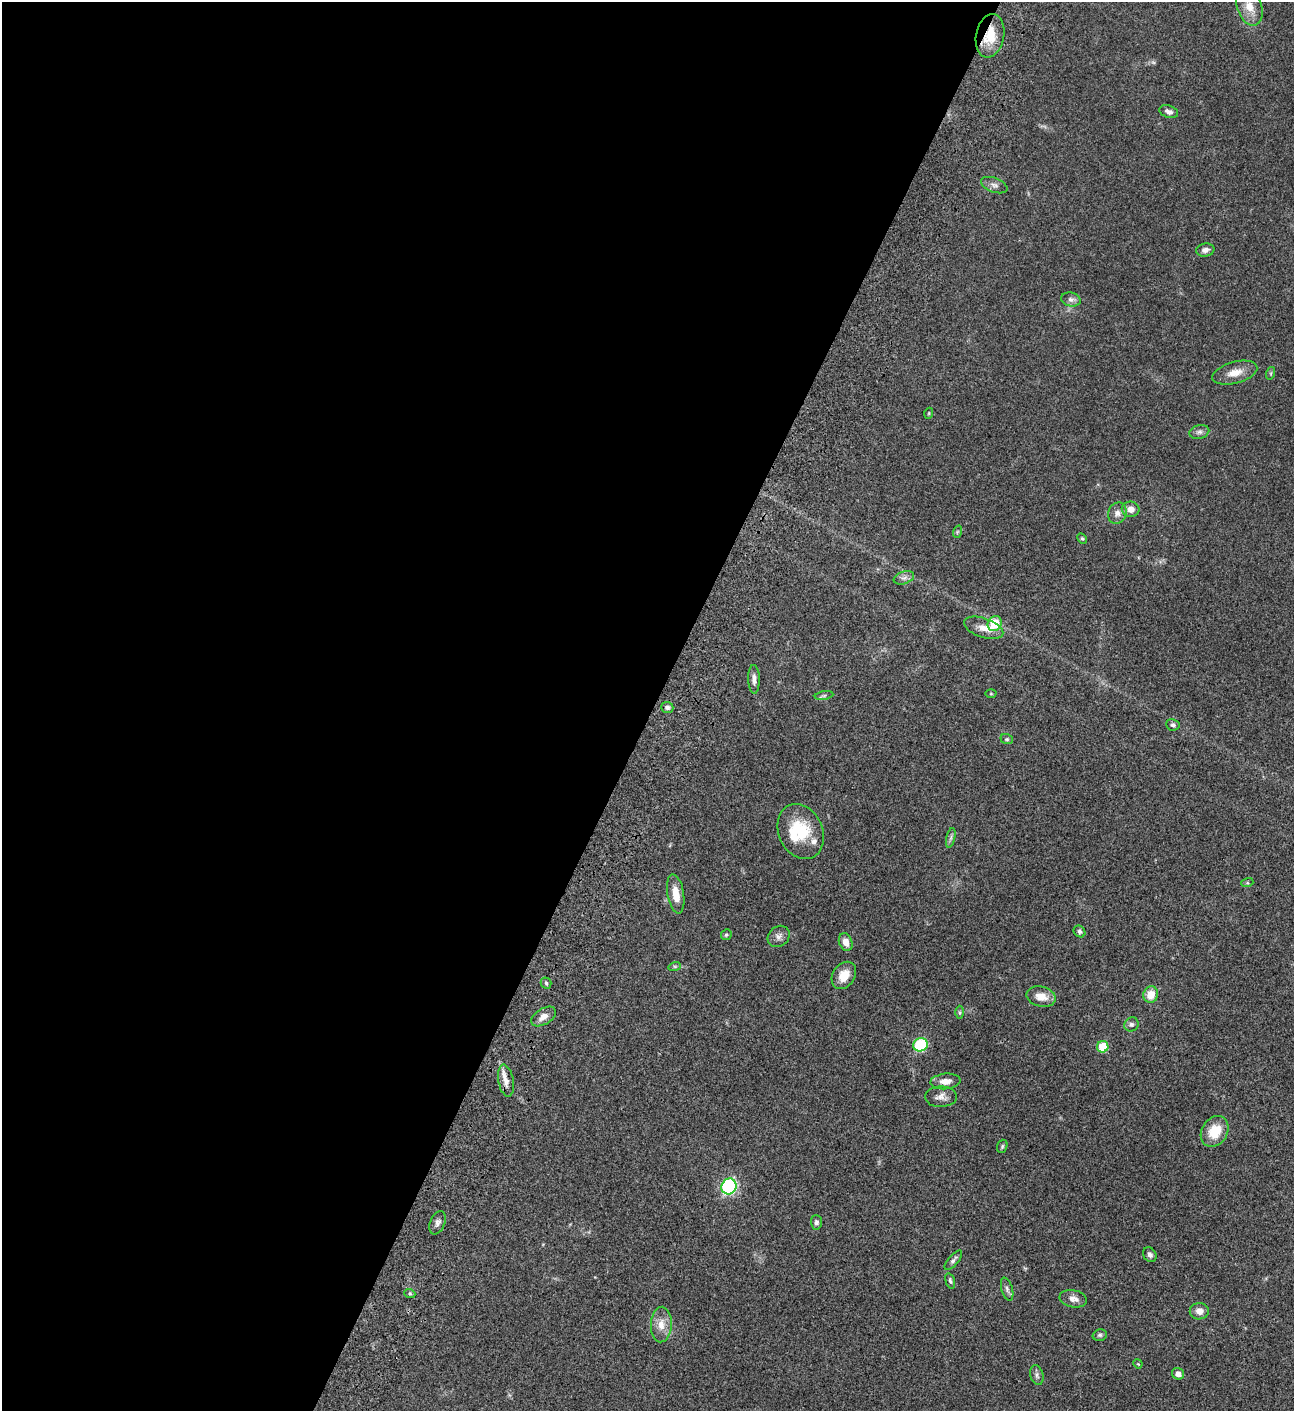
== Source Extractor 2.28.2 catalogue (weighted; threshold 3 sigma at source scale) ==
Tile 5 of 4 x 4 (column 1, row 2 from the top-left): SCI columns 507-1798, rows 3023-4431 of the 6051 x 6048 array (HDU 1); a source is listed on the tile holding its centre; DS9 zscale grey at full resolution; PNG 1296 x 1413 px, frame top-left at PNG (2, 2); each listed source drawn as its Kron ellipse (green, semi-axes under 4 px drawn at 4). Shown black and unused: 51% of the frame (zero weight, under 3 of 4 exposures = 13% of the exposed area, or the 3 px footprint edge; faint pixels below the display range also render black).
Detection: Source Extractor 2.28.2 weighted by HDU 2 'WHT'; one run over the whole footprint, this tile lists its part. Background 0.0654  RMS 0.0058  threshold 0.0262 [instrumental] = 3 sigma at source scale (4.5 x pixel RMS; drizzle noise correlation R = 1.50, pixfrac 1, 0.05/0.05 arcsec/px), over >= 5 px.
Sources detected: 65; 1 too faint to see at this stretch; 1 inside a brighter object's white glare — neither listed nor drawn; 2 inside a brighter listed object's ellipse — not listed separately; the other 61 listed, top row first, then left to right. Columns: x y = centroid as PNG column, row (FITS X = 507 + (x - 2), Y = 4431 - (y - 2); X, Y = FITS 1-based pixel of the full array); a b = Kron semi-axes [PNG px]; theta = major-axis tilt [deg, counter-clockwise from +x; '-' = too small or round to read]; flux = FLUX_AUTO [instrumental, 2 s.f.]
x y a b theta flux
1249 6 20 12 -72 9.5
990 36 22 14 79 13
1169 112 10 6 -19 2.1
994 185 14 7 -20 2.3
1205 250 9 6 9 2.4
1071 299 10 7 -10 2.2
1235 373 23 11 15 6.9
1271 373 6 4 72 0.68
929 413 5 3 - 0.48
1199 432 10 7 14 1.9
1131 509 9 7 -9 3.9
1117 513 11 9 67 3
957 532 6 4 72 0.71
1082 538 6 4 -61 0.78
904 578 11 6 20 2.3
995 624 8 6 59 18
984 628 20 9 -19 5.8
754 679 14 5 -89 2.6
991 694 5 3 - 0.49
824 695 9 4 9 1.2
667 707 6 5 - 1.5
1173 725 6 5 - 1.2
1007 739 6 5 - 0.76
801 831 28 22 -66 23
951 838 10 4 77 1.3
1247 883 6 4 17 0.67
676 894 20 8 -80 6.8
1079 931 6 5 - 1.2
726 935 5 5 - 0.84
779 936 12 10 39 2.7
846 942 9 6 -68 4.9
675 966 6 4 17 0.82
844 975 15 11 56 7.1
546 983 5 5 - 0.96
1151 995 8 7 - 7.8
1041 997 15 10 -14 6.2
960 1012 6 4 -90 0.88
543 1017 13 8 32 4.3
1131 1024 7 7 - 1.6
920 1045 7 6 - 42
1103 1047 6 5 - 15
506 1081 16 7 -79 3.9
945 1081 15 8 5 4.4
941 1097 16 10 2 3.7
1215 1131 16 13 58 12
1002 1146 7 5 70 0.85
729 1186 8 7 - 81
816 1222 7 5 -87 1.6
438 1223 12 7 67 2.4
1150 1255 8 6 -55 1.9
953 1260 12 5 49 1.7
950 1281 8 4 -73 1
1007 1289 12 5 -74 1.7
410 1294 6 3 -19 0.66
1073 1299 14 8 -11 3.5
1199 1311 9 8 - 3.9
661 1325 18 10 87 6.2
1100 1335 7 5 15 1.2
1138 1364 5 4 - 0.47
1178 1374 6 5 - 2.7
1037 1375 10 6 -75 1.7
Overlapping masked pixels (flux is a lower limit): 1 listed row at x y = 990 36
Isophote crosses this tile's border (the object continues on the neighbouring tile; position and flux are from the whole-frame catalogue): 1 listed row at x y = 1249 6